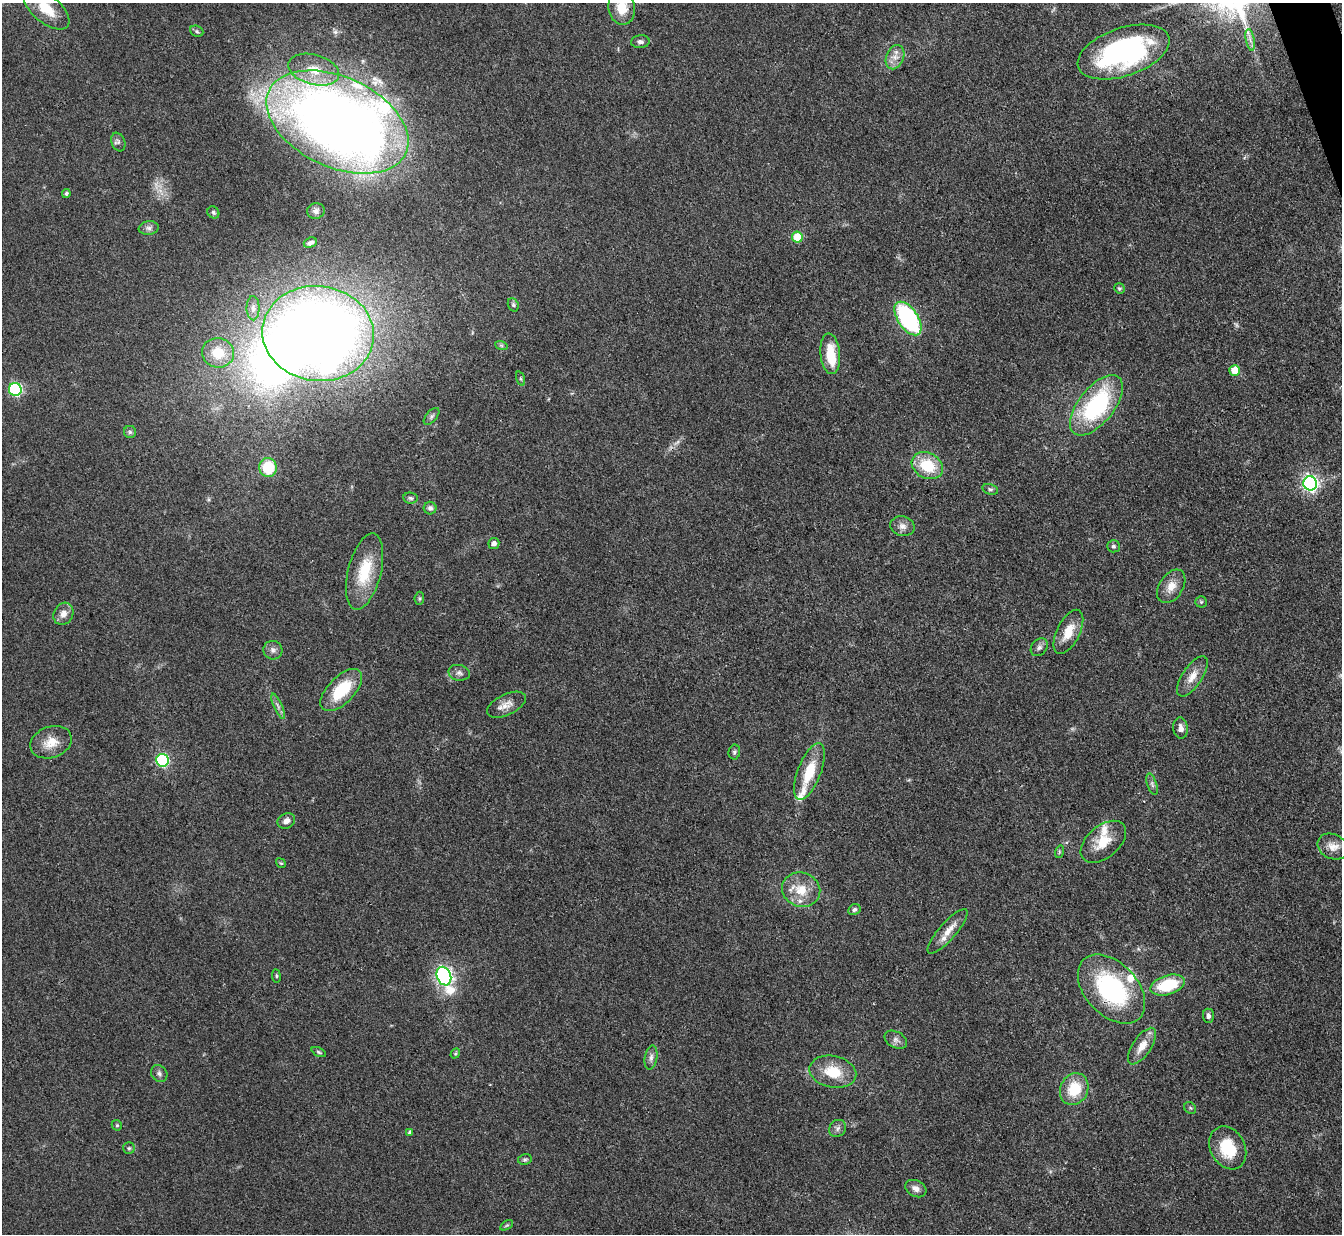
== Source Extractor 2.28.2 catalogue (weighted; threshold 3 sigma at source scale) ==
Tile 10 of 4 x 4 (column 2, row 3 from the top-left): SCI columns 1341-2680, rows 1506-2737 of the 5362 x 5347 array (HDU 1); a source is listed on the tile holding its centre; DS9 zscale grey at full resolution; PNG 1344 x 1236 px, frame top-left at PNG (2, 3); each listed source drawn as its Kron ellipse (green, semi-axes under 4 px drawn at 4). Shown black and unused: <1% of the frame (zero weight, under 3 of 4 exposures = <1% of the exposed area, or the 3 px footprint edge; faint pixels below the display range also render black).
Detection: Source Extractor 2.28.2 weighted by HDU 2 'WHT'; one run over the whole footprint, this tile lists its part. Background 0.0547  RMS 0.005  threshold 0.0226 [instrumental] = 3 sigma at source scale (4.5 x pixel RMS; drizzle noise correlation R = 1.50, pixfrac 1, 0.05/0.05 arcsec/px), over >= 5 px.
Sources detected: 98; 3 too faint to see at this stretch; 1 inside a brighter object's white glare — neither listed nor drawn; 6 inside a brighter listed object's ellipse — not listed separately; the other 88 listed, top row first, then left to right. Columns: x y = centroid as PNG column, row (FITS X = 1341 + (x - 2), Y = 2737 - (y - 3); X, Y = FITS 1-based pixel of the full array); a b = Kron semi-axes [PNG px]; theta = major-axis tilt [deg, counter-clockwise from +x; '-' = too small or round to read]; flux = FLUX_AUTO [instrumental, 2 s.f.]
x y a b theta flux
622 7 17 13 -81 9.9
46 9 28 14 -40 14
197 31 7 5 -22 1
1250 40 11 3 -79 1.8
640 42 9 6 5 1.7
1124 52 48 24 19 110
895 57 13 8 67 4.2
314 70 26 15 -15 13
337 122 75 45 -24 620
118 142 9 6 -68 1.4
66 193 4 4 - 0.87
316 211 9 7 17 1.6
213 212 6 5 - 1.1
149 228 10 6 8 1.9
797 237 5 5 - 14
310 243 7 5 20 1.6
1119 288 5 5 - 0.9
513 305 7 5 -69 1
253 308 12 6 -90 2.4
908 318 19 10 -56 77
318 333 56 47 -7 750
501 345 6 4 -19 0.83
218 353 16 15 - 13
830 354 20 10 -84 15
1235 370 5 5 - 10
520 379 7 3 -71 0.71
15 389 6 6 - 69
1096 405 36 18 51 61
431 416 10 5 49 1.3
130 432 6 6 - 0.97
927 466 16 12 -29 19
268 467 9 9 - 18
1310 483 7 7 - 150
990 489 8 5 -16 1.2
410 498 7 5 -5 1.1
430 508 6 6 - 1.4
902 526 12 10 -15 3.2
494 544 5 5 - 2.3
1113 546 6 6 - 1.1
365 571 39 16 76 21
1171 586 18 12 57 6.2
419 598 6 4 84 0.74
1201 602 5 5 - 0.82
63 614 11 9 63 4.1
1068 632 24 11 63 9.7
1039 647 10 7 50 1.9
273 650 10 9 - 2.2
459 673 11 8 -12 2
1192 676 23 10 56 6.3
341 690 26 13 46 22
506 705 21 10 26 5
278 706 13 4 -67 1.9
1181 728 10 7 -84 2.4
51 742 21 15 20 8.8
734 752 7 6 - 1.2
162 760 6 6 - 68
809 772 30 11 69 16
1152 784 11 4 -72 1.4
286 821 9 7 27 2.8
1103 842 26 16 40 12
1333 846 16 12 -23 5.3
1059 852 6 4 73 0.65
281 863 5 4 - 0.73
801 890 19 17 -19 12
854 909 6 5 - 1.2
948 931 28 8 49 6.7
276 976 7 3 -82 0.66
444 976 9 7 -68 190
1168 985 17 9 17 23
1112 989 40 26 -47 63
1208 1016 7 5 -87 1.6
896 1040 12 8 -28 2.3
1142 1046 21 9 56 6.9
319 1052 8 4 -26 0.9
455 1054 5 4 - 0.59
651 1057 12 6 80 2.3
833 1072 23 16 -12 15
159 1074 9 7 -53 1.7
1074 1089 16 13 65 16
1190 1108 6 5 - 0.85
117 1125 6 5 - 0.69
837 1128 9 8 - 2
410 1133 4 4 - 1.3
129 1148 6 6 - 0.94
1228 1148 22 17 -61 20
525 1159 7 5 11 0.89
916 1189 11 8 -28 3.1
507 1225 7 4 30 0.64
Overlapping masked pixels (flux is a lower limit): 2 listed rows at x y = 337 122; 1112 989
Isophote crosses this tile's border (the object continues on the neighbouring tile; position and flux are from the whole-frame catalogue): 2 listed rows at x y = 622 7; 46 9